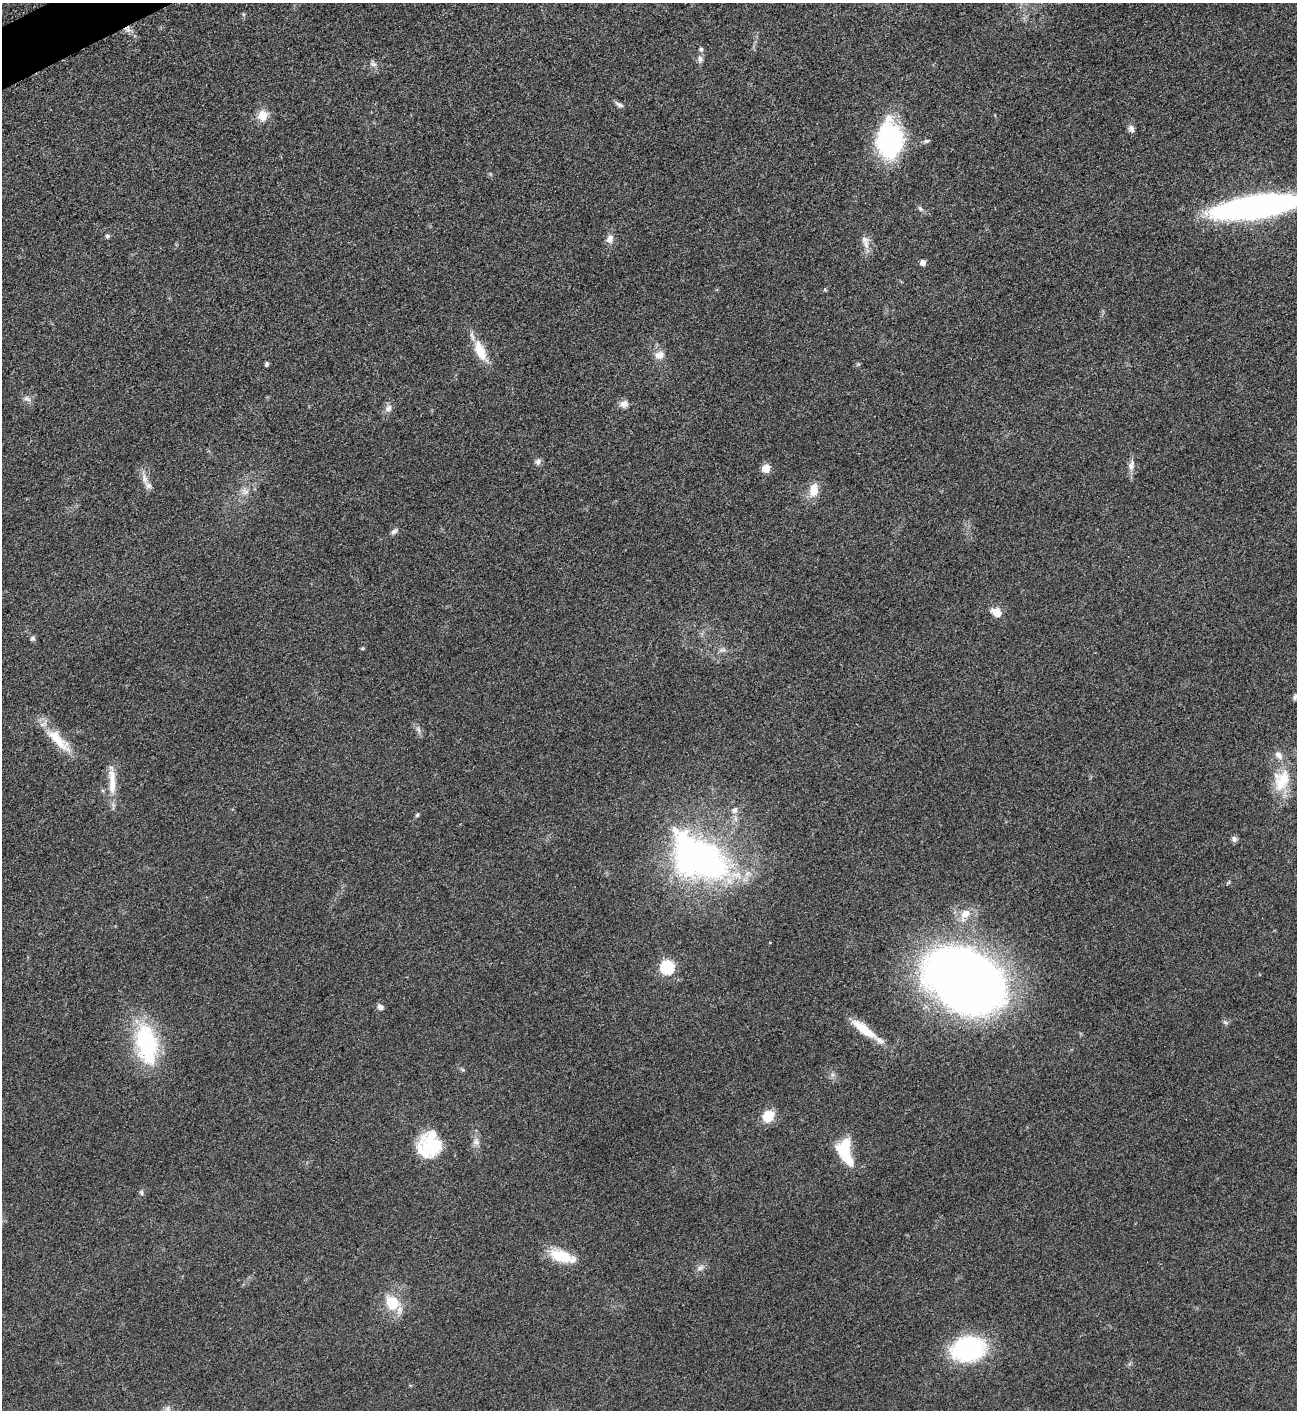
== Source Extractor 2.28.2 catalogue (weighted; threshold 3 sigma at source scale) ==
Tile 11 of 4 x 4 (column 3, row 3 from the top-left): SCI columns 2753-4047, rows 1415-2822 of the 5639 x 5648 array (HDU 1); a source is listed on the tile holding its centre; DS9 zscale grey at full resolution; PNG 1299 x 1412 px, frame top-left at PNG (2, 3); no overlay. Shown black and unused: <1% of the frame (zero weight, under 3 of 5 exposures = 1% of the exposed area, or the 3 px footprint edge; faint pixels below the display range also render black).
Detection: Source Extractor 2.28.2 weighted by HDU 2 'WHT'; one run over the whole footprint, this tile lists its part. Background 0.0918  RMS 0.0067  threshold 0.0301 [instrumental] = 3 sigma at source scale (4.5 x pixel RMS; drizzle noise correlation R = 1.50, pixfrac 1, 0.05/0.05 arcsec/px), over >= 5 px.
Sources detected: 60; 1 inside a brighter object's white glare — not listed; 2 inside a brighter listed object's ellipse — not listed separately; the other 57 listed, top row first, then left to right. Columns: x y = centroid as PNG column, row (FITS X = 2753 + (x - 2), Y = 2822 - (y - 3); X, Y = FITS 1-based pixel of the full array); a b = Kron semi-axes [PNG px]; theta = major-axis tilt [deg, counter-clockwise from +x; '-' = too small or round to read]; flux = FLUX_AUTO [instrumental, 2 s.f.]
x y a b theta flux
701 49 6 5 - 1.3
700 59 8 7 - 2.4
373 64 10 6 -15 2.2
619 105 12 5 -26 1.9
263 116 7 6 - 15
1131 129 10 7 -69 2.7
889 140 36 24 89 97
926 141 7 5 12 1.4
1256 207 66 16 9 310
920 208 9 5 -52 1.6
107 236 5 5 - 1.2
610 239 11 8 72 4.2
866 244 15 7 -72 4.6
923 262 5 5 - 4.6
480 351 27 11 -68 15
659 355 14 10 10 5.4
267 364 6 5 - 1.2
27 399 12 6 -27 2.7
624 404 10 8 12 4
388 408 12 8 57 3.4
538 461 8 7 - 2.3
1131 465 16 7 75 4.1
766 468 6 5 - 14
145 479 14 8 -80 4.9
814 490 17 11 85 8.9
245 492 11 6 21 3.3
394 531 10 6 30 2.1
996 612 11 8 -31 7.5
33 638 7 6 - 1.4
362 648 6 4 19 0.81
722 650 9 5 -18 2
1295 697 8 5 63 1.6
418 729 8 5 -59 1.9
58 740 43 13 -44 19
1279 755 13 8 -48 4.2
112 781 44 9 -88 12
1282 781 33 18 65 21
734 810 10 8 54 3.1
417 815 6 4 58 1.1
1234 839 8 6 -73 2
698 857 81 49 -34 200
965 914 17 10 52 8.2
667 967 7 6 - 92
966 980 81 56 -29 530
380 1007 8 7 - 2.4
1225 1022 6 5 - 1.3
864 1029 36 10 -37 17
146 1044 45 22 -80 69
768 1116 13 11 45 13
476 1142 9 7 -56 2.8
432 1144 28 23 -57 31
845 1145 14 11 41 19
141 1192 7 5 -76 1.4
561 1256 28 13 -17 20
700 1268 8 6 62 2.4
392 1303 17 14 -63 19
968 1349 25 19 10 100
Isophote crosses this tile's border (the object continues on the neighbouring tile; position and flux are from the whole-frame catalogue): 2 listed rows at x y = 1256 207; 1295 697